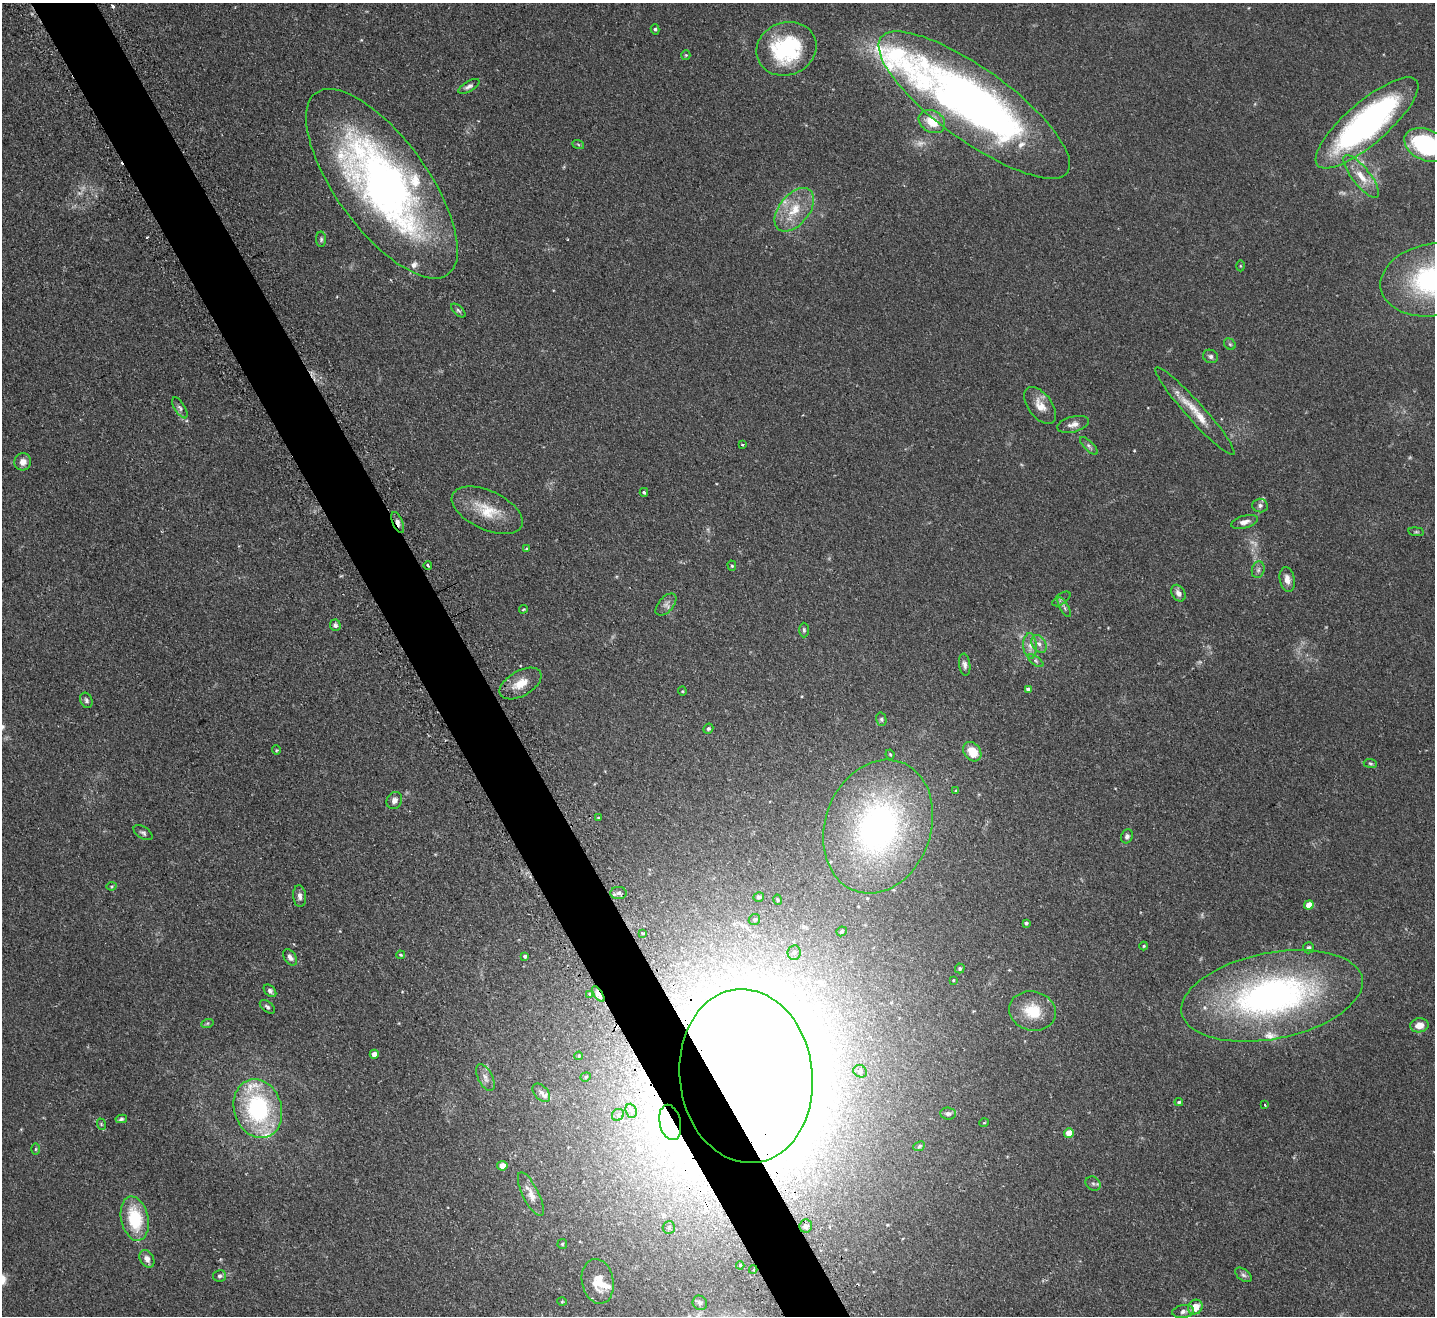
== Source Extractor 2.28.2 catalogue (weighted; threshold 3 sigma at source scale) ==
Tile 11 of 4 x 4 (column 3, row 3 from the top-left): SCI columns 2901-4333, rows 1514-2827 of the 5799 x 5790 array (HDU 1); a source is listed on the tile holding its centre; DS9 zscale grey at full resolution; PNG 1437 x 1318 px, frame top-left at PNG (2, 3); each listed source drawn as its Kron ellipse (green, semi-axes under 4 px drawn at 4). Shown black and unused: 5% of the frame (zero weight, under 2 of 3 exposures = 4% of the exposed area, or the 3 px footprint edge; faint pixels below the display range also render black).
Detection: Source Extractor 2.28.2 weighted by HDU 2 'WHT'; one run over the whole footprint, this tile lists its part. Background 0.11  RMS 0.0074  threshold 0.0335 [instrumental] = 3 sigma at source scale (4.5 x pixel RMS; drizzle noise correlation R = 1.50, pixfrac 1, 0.05/0.05 arcsec/px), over >= 5 px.
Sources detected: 146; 4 too faint to see at this stretch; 3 inside a brighter object's white glare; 1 cosmic-ray / hot-pixel residue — neither listed nor drawn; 12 inside a brighter listed object's ellipse — not listed separately; the other 126 listed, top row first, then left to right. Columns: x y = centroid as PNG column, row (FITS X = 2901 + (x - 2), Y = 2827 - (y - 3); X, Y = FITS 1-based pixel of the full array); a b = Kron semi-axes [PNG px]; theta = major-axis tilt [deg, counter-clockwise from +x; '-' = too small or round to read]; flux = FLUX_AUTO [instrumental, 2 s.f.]
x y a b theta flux
655 29 5 4 - 1.1
786 49 30 26 21 69
686 55 4 4 - 0.77
469 86 12 5 30 2.3
974 105 115 36 -36 450
932 122 14 10 -31 14
1367 123 65 21 41 200
578 144 6 4 -20 0.84
1426 145 23 15 -25 120
1361 176 26 9 -51 11
382 184 112 46 -54 370
794 210 25 15 51 19
321 239 7 5 89 1.3
1240 266 5 3 - 0.69
1433 280 53 36 10 120
458 310 9 4 -41 1.4
1230 344 6 5 - 1.1
1211 356 7 6 - 1.8
1040 406 21 11 -53 9.3
180 408 12 5 -58 2.1
1195 411 58 9 -48 17
1073 424 16 7 14 4.6
743 445 3 3 - 0.72
1089 446 11 4 -45 1.9
23 462 8 8 - 4.4
644 492 4 3 - 1.5
1260 505 8 7 - 2.1
487 510 38 19 -25 23
398 522 11 5 -68 3.6
1244 522 13 6 14 4.2
1416 532 8 4 -7 1.1
526 549 3 3 - 1.7
428 565 4 3 - 0.97
732 566 5 4 - 1.1
1258 570 8 6 75 2
1287 579 12 7 -80 4.9
1178 593 9 6 -57 3.5
1061 599 10 5 35 1.8
666 605 13 7 48 3.5
1064 607 11 3 -61 1.8
523 609 4 3 - 0.72
335 625 6 5 - 1.8
804 630 7 5 -89 1.5
1039 644 9 7 -60 3.5
1030 646 13 6 -85 4.5
1036 661 9 4 -35 1.5
965 665 11 5 -83 2.9
520 683 23 12 30 11
1028 689 4 4 - 2
682 691 4 4 - 0.7
86 700 8 6 -66 1.8
881 719 7 5 -77 1.3
708 729 5 4 - 1.3
276 750 4 4 - 0.79
972 752 10 8 -51 14
890 754 5 3 - 0.83
1370 763 7 4 -6 1.1
956 791 4 3 - 0.73
394 800 9 7 55 3.5
598 817 4 3 - 0.55
878 827 68 53 70 230
143 833 10 6 -32 1.8
1127 836 7 5 67 2.1
112 886 5 4 - 0.8
619 893 8 6 0 2.8
300 896 11 6 -84 3.1
759 897 5 5 - 1.6
778 900 5 3 - 0.92
1309 905 5 4 - 8.7
754 920 6 5 - 1.5
1026 923 4 3 - 1.3
842 931 5 4 - 1.3
643 933 3 3 - 1
1144 946 4 4 - 0.67
1308 948 5 5 - 1.9
794 953 7 6 - 2.3
400 955 4 3 - 0.77
525 956 4 3 - 1.4
290 957 9 6 -53 3
960 968 5 5 - 1.3
953 980 3 3 - 0.57
270 991 7 5 -46 2.1
589 994 4 2 - 0.79
598 994 9 4 -55 19
1272 996 92 43 11 270
267 1007 9 5 -40 1.7
1032 1011 23 19 -15 22
207 1024 6 4 20 1
1419 1025 9 7 10 7
374 1054 4 4 - 4.1
579 1056 4 3 - 0.82
860 1071 7 6 - 1.6
746 1076 87 66 -83 5800
485 1077 14 7 -63 4.1
586 1077 5 4 - 0.88
541 1093 11 7 -48 2.9
1179 1102 4 3 - 1
1265 1105 3 2 - 1.1
258 1109 30 23 -72 94
631 1111 7 5 -68 1.7
948 1114 8 6 -4 2.1
618 1115 6 5 - 1.4
121 1119 6 4 10 1.4
670 1122 18 10 -77 17
984 1123 5 3 - 0.57
101 1124 6 3 -72 0.78
1069 1133 5 4 - 10
919 1146 6 4 25 0.99
36 1149 6 4 89 0.79
502 1166 5 4 - 5.3
1093 1184 8 6 -37 1.7
531 1194 24 8 -64 6.8
135 1219 22 13 -78 35
806 1226 6 6 - 2.9
669 1227 6 6 - 1.9
562 1244 5 5 - 0.84
147 1259 9 6 -60 4
740 1265 4 4 - 1.1
753 1269 4 3 - 1.1
1243 1275 9 5 -37 2
220 1276 6 6 - 1.8
598 1281 22 16 -79 12
562 1302 5 3 - 0.68
700 1303 7 7 - 2.4
1195 1307 8 7 - 9.7
1183 1312 11 6 8 2.6
Overlapping masked pixels (flux is a lower limit): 5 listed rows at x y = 398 522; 598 994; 746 1076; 670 1122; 753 1269
Isophote crosses this tile's border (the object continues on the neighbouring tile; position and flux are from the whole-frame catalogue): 2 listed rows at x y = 1426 145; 1433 280